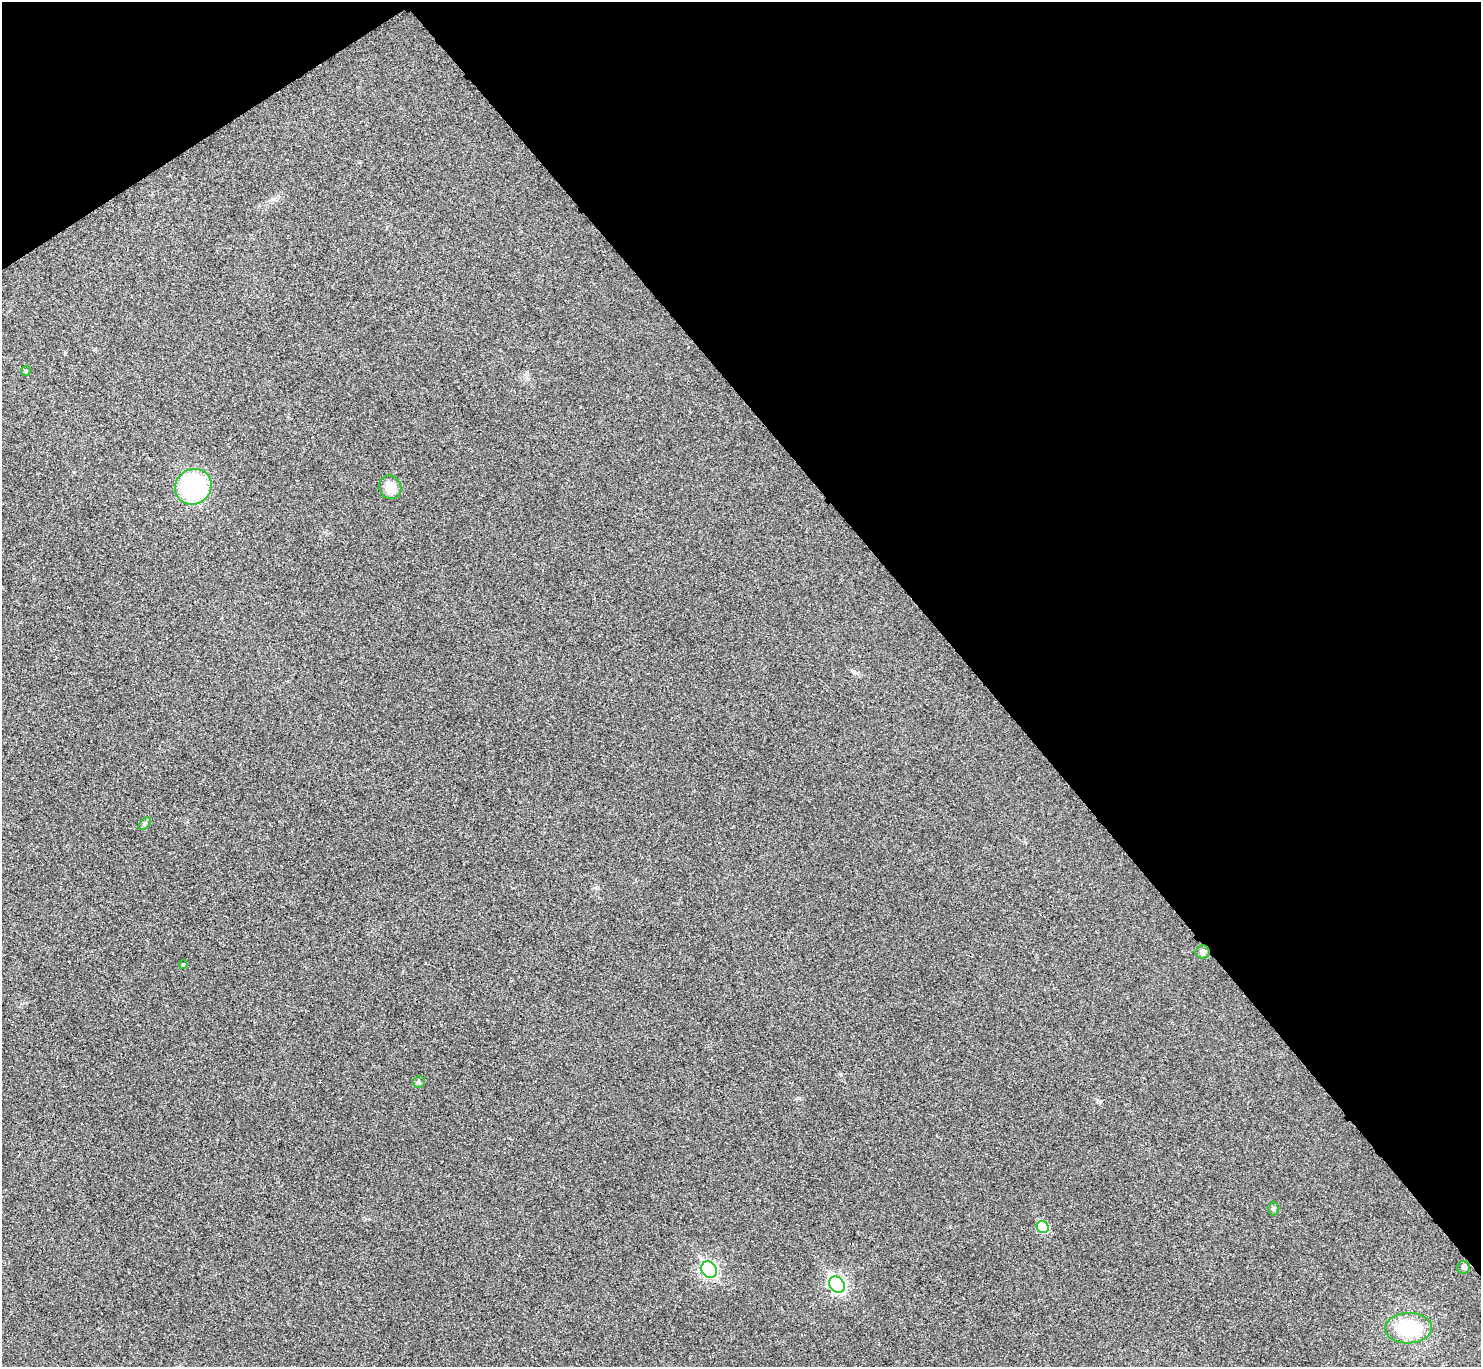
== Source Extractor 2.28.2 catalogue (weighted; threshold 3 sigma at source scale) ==
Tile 3 of 4 x 4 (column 3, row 1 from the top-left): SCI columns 2965-4443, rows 4260-5624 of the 5931 x 5927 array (HDU 1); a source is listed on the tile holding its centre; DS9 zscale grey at full resolution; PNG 1483 x 1369 px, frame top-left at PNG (2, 2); each listed source drawn as its Kron ellipse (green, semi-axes under 4 px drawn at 4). Shown black and unused: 37% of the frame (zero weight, under 3 of 4 exposures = <1% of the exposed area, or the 3 px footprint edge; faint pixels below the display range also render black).
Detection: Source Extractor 2.28.2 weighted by HDU 2 'WHT'; one run over the whole footprint, this tile lists its part. Background 0.0202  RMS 0.0059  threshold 0.0267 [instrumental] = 3 sigma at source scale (4.5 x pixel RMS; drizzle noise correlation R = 1.50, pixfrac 1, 0.05/0.05 arcsec/px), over >= 5 px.
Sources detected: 13; all 13 listed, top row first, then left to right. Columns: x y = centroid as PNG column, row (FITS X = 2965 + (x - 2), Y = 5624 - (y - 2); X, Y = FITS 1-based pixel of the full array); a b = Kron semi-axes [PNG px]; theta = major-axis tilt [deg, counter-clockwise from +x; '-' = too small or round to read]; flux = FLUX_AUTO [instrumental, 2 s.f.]
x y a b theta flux
26 371 5 4 - 0.62
193 487 19 17 36 87
390 487 12 11 - 8.9
145 824 7 4 45 1.1
1202 952 7 6 - 2.3
183 965 4 3 - 0.66
419 1082 6 6 - 1.1
1273 1208 7 5 90 1.1
1043 1227 6 5 - 24
1464 1267 6 6 - 1.2
709 1270 8 7 - 130
837 1285 9 7 -51 150
1408 1328 23 15 2 34
Overlapping masked pixels (flux is a lower limit): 1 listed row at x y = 1202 952
Unlisted compact peaks at least as high as the median listed source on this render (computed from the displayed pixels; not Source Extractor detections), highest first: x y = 798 1098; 841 1075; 857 673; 1097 1100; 369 1219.